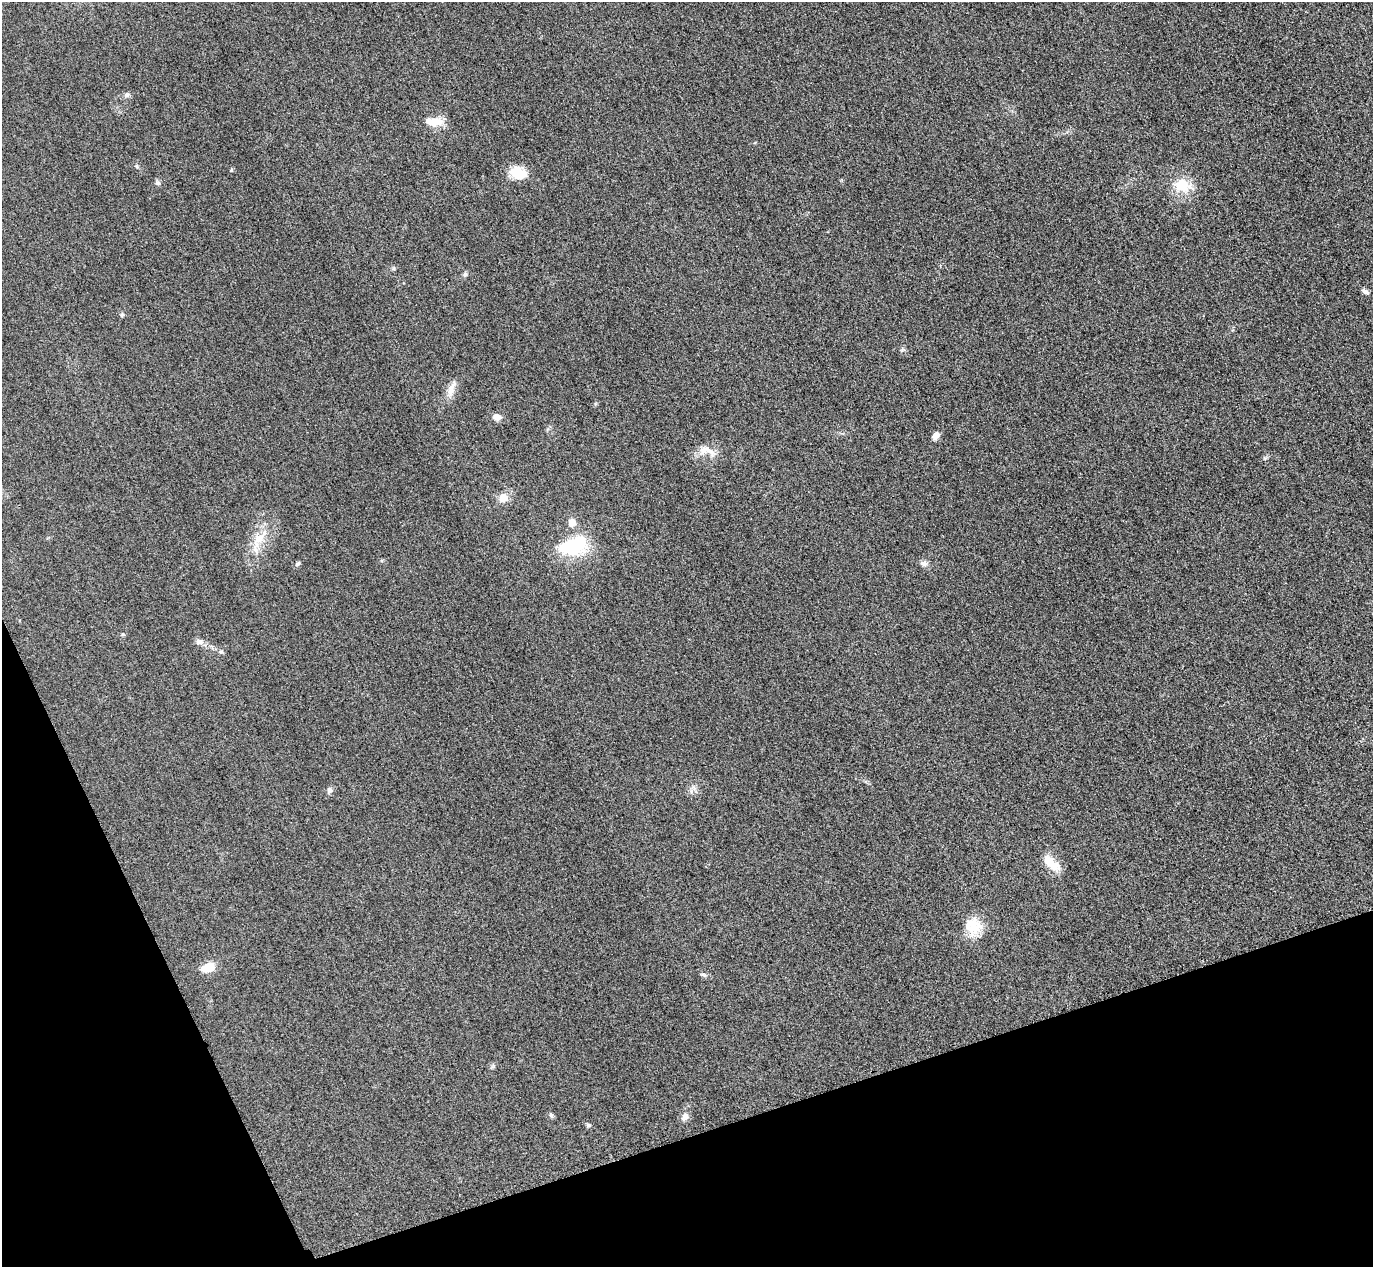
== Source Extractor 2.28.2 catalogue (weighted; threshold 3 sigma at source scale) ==
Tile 14 of 4 x 4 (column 2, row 4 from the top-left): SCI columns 1402-2772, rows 303-1567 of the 5546 x 5533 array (HDU 1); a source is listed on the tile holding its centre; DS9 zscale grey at full resolution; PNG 1375 x 1269 px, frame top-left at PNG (2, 2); no overlay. Shown black and unused: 17% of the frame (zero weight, under 3 of 4 exposures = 3% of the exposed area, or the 3 px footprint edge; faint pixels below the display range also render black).
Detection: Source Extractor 2.28.2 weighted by HDU 2 'WHT'; one run over the whole footprint, this tile lists its part. Background 0.139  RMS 0.019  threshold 0.0852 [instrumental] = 3 sigma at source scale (4.5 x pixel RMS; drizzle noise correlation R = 1.50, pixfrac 1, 0.05/0.05 arcsec/px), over >= 5 px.
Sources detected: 32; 2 inside a brighter object's white glare — not listed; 2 inside a brighter listed object's ellipse — not listed separately; the other 28 listed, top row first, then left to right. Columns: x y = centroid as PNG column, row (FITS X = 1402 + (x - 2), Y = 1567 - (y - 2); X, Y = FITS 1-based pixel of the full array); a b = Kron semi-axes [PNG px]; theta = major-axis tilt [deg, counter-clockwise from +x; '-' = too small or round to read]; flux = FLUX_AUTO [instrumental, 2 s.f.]
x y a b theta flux
127 95 7 5 22 4.6
435 122 19 10 7 27
137 167 6 4 -71 2.3
520 172 20 17 -48 34
158 183 7 5 -16 4.2
1182 185 21 17 -19 46
465 275 7 5 63 4
1366 292 10 5 -32 5.7
122 315 6 5 - 3.2
451 389 24 8 69 17
497 417 9 7 -10 11
936 436 10 7 56 9.9
707 451 27 11 -16 24
503 498 12 11 - 17
259 538 15 11 47 28
576 546 28 21 57 100
924 563 10 7 -12 7.4
298 564 7 5 41 3.6
199 642 10 7 -4 8
221 652 6 4 0 3
329 790 8 6 78 5.9
1049 861 20 12 -59 27
970 926 30 20 -18 44
208 967 16 10 21 28
704 975 7 5 -44 4
551 1115 7 5 -73 3.6
685 1117 10 8 55 11
588 1125 6 5 - 3.5
Unlisted compact peaks at least as high as the median listed source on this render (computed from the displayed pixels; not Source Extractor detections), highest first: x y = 231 170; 902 350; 123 634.